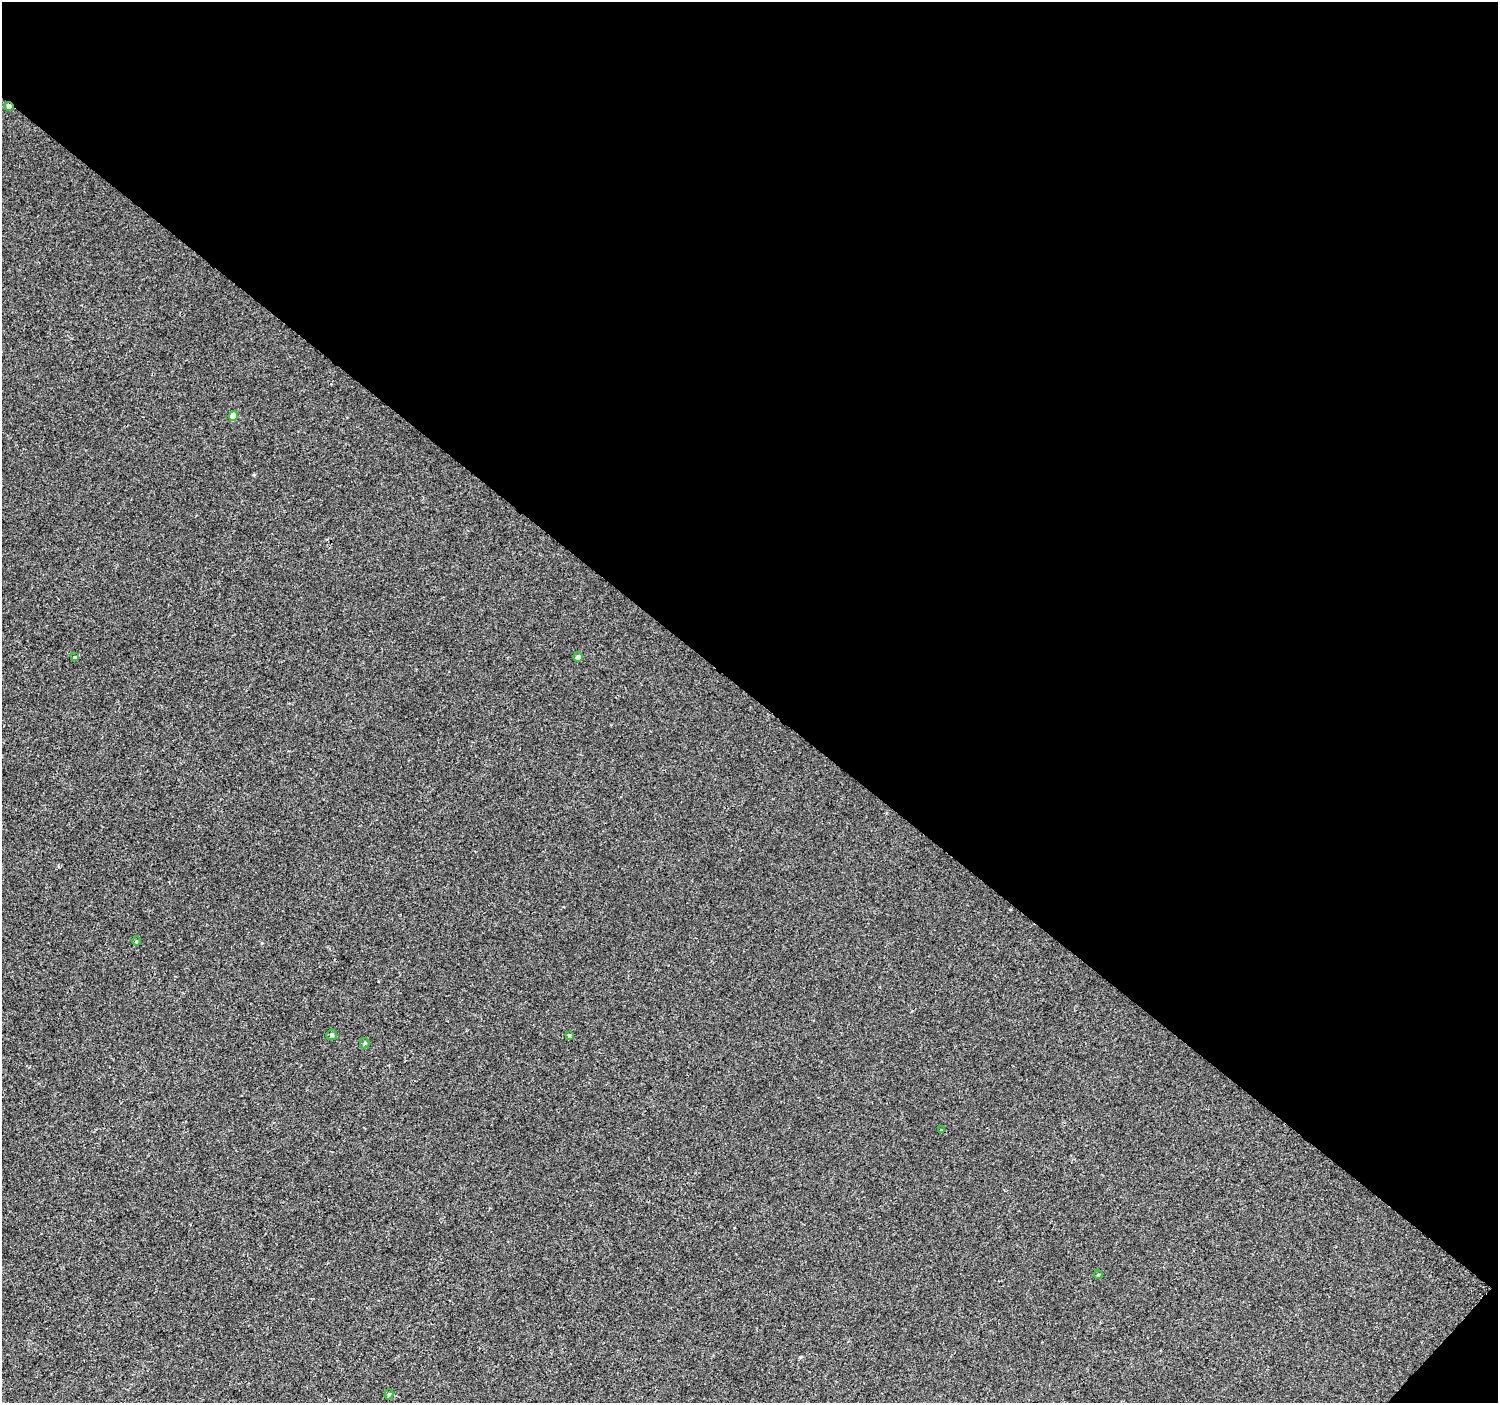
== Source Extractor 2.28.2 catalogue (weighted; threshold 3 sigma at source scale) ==
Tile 2 of 2 x 2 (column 2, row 1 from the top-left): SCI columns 1497-2992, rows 1511-2911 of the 2992 x 3001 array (HDU 1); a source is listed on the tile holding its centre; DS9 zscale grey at full resolution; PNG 1500 x 1405 px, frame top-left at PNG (2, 2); each listed source drawn as its Kron ellipse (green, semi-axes under 4 px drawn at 4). Shown black and unused: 50% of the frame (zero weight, under 2 of 3 exposures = <1% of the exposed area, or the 3 px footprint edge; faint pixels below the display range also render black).
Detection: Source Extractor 2.28.2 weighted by HDU 2 'WHT'; one run over the whole footprint, this tile lists its part. Background -1.89e-04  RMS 0.0041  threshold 0.0183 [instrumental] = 3 sigma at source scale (4.5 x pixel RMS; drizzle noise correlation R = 1.50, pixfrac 1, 0.0396/0.0396 arcsec/px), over >= 5 px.
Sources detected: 11; all 11 listed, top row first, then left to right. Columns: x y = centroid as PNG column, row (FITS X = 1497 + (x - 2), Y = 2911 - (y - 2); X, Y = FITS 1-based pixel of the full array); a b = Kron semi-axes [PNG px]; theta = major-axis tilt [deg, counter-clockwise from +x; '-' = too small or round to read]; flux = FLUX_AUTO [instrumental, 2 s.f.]
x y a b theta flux
9 106 4 4 - 2.9
233 416 5 4 - 4.6
75 657 4 3 - 1.1
578 657 5 4 - 1.8
136 941 5 3 - 0.38
332 1035 5 5 - 0.85
569 1035 3 3 - 4.4
365 1043 5 5 - 0.51
941 1129 3 3 - 1.1
1098 1275 4 4 - 0.4
389 1394 5 4 - 0.57
Overlapping masked pixels (flux is a lower limit): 1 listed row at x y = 9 106